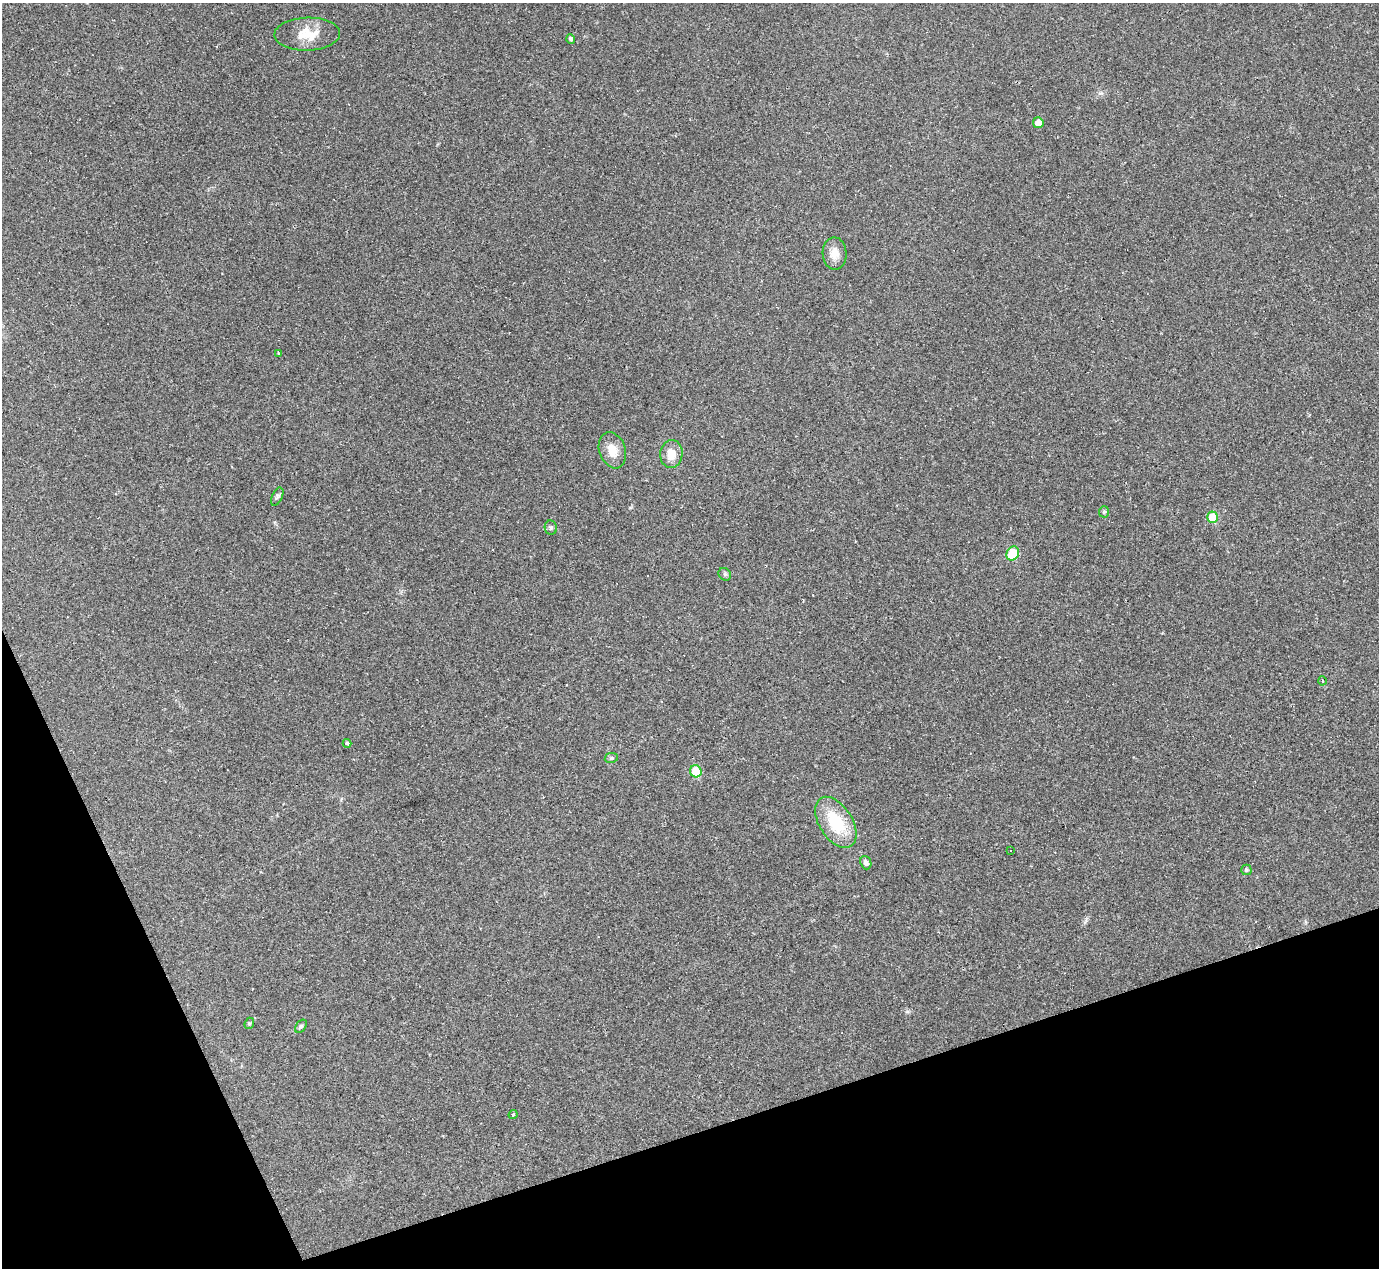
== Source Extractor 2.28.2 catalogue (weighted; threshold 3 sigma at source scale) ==
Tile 14 of 4 x 4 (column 2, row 4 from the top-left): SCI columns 1378-2754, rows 276-1541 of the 5525 x 5503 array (HDU 1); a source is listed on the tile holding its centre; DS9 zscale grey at full resolution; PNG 1381 x 1270 px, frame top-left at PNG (2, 3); each listed source drawn as its Kron ellipse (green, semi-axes under 4 px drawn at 4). Shown black and unused: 17% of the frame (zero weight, under 2 of 3 exposures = <1% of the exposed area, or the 3 px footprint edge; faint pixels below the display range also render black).
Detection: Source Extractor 2.28.2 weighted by HDU 2 'WHT'; one run over the whole footprint, this tile lists its part. Background 0.0926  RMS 0.0057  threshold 0.0255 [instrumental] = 3 sigma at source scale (4.5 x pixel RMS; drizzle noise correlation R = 1.50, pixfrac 1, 0.05/0.05 arcsec/px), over >= 5 px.
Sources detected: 28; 4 cosmic-ray / hot-pixel residue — neither listed nor drawn; the other 24 listed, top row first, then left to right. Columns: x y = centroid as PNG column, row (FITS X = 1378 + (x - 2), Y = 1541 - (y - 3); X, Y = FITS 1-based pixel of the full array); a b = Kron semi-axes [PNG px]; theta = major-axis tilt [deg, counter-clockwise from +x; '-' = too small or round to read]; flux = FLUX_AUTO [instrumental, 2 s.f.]
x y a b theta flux
307 34 33 16 2 13
571 39 5 4 - 1.2
1038 123 5 5 - 5.4
835 253 16 12 -88 6.1
279 354 3 3 - 0.78
612 450 18 13 -71 7.9
671 454 14 11 86 7.8
277 497 10 5 64 1.3
1104 512 6 5 - 1.1
1213 517 6 5 - 15
551 528 7 6 - 1.1
1013 553 7 6 - 23
725 574 7 5 -44 1.1
1322 681 4 3 - 0.63
347 743 4 3 - 2.1
611 758 7 5 10 0.92
696 771 6 5 - 15
836 822 28 16 -57 26
1011 850 3 3 - 4.5
866 863 7 5 -68 2.5
1246 870 5 5 - 1.1
249 1023 6 4 68 0.78
301 1026 7 5 54 1.1
513 1114 4 3 - 0.77